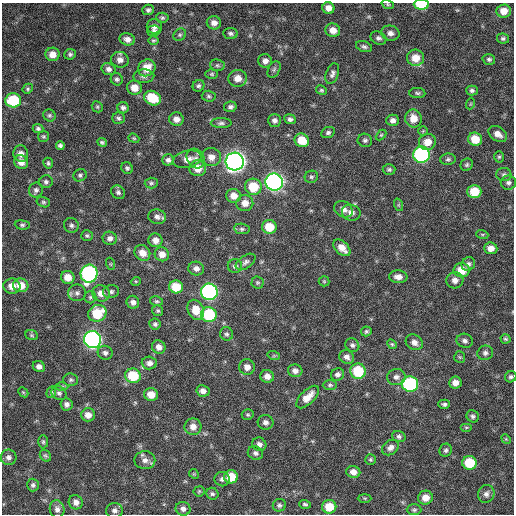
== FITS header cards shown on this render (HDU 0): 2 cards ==
NAXIS1  =                  512 / Axis length
NAXIS2  =                  512 / Axis length

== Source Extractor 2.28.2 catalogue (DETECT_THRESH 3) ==
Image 512 x 512 px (HDU 0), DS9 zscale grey, 1 PNG px = 1 image px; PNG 516 x 516 px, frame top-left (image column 1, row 512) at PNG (2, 3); each listed source drawn as its Kron ellipse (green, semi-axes under 4 px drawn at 4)
Background 359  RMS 20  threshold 58.9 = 3 sigma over >= 5 px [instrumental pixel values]
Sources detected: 214; all 214 listed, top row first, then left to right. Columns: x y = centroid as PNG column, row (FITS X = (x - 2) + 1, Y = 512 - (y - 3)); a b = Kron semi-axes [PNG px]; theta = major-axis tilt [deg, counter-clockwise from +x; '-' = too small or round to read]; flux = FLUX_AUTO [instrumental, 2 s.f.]
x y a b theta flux
388 4 6 4 -19 1800
421 5 7 5 -2 50000
328 8 6 5 - 8700
148 10 6 5 - 3200
504 11 7 6 - 13000
162 18 6 5 - 2300
214 23 7 6 - 7600
154 26 7 7 - 5500
333 30 7 6 - 11000
154 31 6 5 - 3700
231 33 7 5 -7 3300
390 33 9 7 -11 6000
180 35 7 5 43 2400
378 38 8 6 -28 3900
503 38 6 5 - 2500
127 39 8 6 -16 7000
153 40 5 4 - 1800
364 47 8 5 -16 3400
53 54 7 7 - 11000
70 54 6 5 - 2800
415 58 8 8 - 18000
489 59 6 5 - 2900
120 60 9 7 -16 7300
265 61 7 6 - 6400
217 65 7 6 - 2900
147 68 9 8 - 20000
108 69 7 6 - 4900
274 69 9 5 64 3000
212 74 6 5 - 2100
332 74 10 6 70 4500
144 76 10 7 2 4600
238 78 9 8 - 11000
117 79 6 6 - 3000
199 86 6 5 - 2900
134 88 7 7 - 15000
28 89 5 4 - 2000
321 90 5 4 - 2000
472 90 6 5 - 3100
417 93 8 5 -2 2600
209 96 7 5 -4 2600
152 98 9 7 -29 38000
13 100 8 7 - 61000
470 104 5 3 - 1300
97 107 6 5 - 1900
230 107 6 5 - 3600
123 108 6 5 - 3900
49 115 6 5 - 2500
118 118 6 6 - 2900
413 118 9 8 - 16000
176 119 7 6 - 8200
290 119 6 5 - 3800
274 120 6 6 - 4300
393 120 6 5 - 5500
221 123 10 5 0 3600
38 129 5 4 - 2500
423 131 5 4 - 1400
328 132 7 5 25 3000
498 134 10 7 -35 9100
381 135 6 4 44 1600
43 136 5 5 - 2000
134 138 6 4 -21 1700
475 139 7 6 - 23000
302 140 7 6 - 24000
365 140 7 6 - 3300
102 142 5 3 - 2200
427 142 9 8 - 14000
60 146 4 4 - 3200
21 154 8 7 - 7300
421 155 8 8 - 240000
211 157 10 9 - 10000
499 157 5 5 - 2000
196 158 10 8 -54 7400
187 159 14 8 13 11000
448 159 8 5 2 3100
168 160 6 5 - 4100
21 162 7 6 - 10000
235 162 9 9 - 890000
48 163 5 5 - 2100
467 165 6 6 - 2500
127 168 6 5 - 3000
198 168 8 8 - 17000
389 169 6 5 - 2400
80 175 7 6 - 3000
504 175 7 6 - 3200
311 177 7 6 - 2700
46 182 7 6 - 3100
274 182 9 8 - 500000
151 183 6 5 - 2500
508 183 7 7 - 4000
253 187 8 8 - 35000
36 190 7 7 - 3800
118 192 7 6 - 3300
474 192 7 6 - 32000
234 196 7 7 - 11000
43 202 7 5 -15 2400
245 203 8 8 - 11000
399 205 6 4 -71 1800
343 209 10 7 -30 8100
351 213 9 7 -20 7100
157 217 9 7 -9 5500
22 225 7 4 -6 2500
71 225 7 7 - 3700
269 227 7 7 - 28000
242 229 8 5 -9 2900
482 234 6 4 -18 1600
87 236 6 5 - 2300
110 238 7 6 - 5400
155 240 7 6 - 8400
342 248 10 6 -44 13000
491 248 6 6 - 10000
142 253 8 7 - 11000
162 254 7 7 - 9500
246 262 11 6 35 4500
111 264 6 4 -71 1400
468 264 7 6 - 4000
235 266 7 7 - 4500
196 269 8 7 - 6100
461 270 8 7 - 22000
89 274 9 8 - 240000
68 277 7 6 - 15000
398 277 9 6 -4 7200
455 280 8 8 - 7700
136 281 5 3 - 1200
324 281 5 5 - 1700
257 282 6 6 - 2300
21 285 8 7 - 18000
12 286 8 7 - 13000
176 287 7 6 - 31000
111 292 8 6 13 3600
209 292 8 8 - 320000
77 293 9 8 - 5200
101 293 9 8 - 9700
90 297 6 6 - 2600
156 301 6 5 - 2300
133 302 7 6 - 5100
196 310 10 7 -65 20000
158 311 5 5 - 2200
97 313 9 8 - 43000
209 315 8 7 - 74000
155 324 6 5 - 2900
366 331 5 5 - 2300
227 334 7 6 - 3100
32 335 6 5 - 2100
505 339 5 4 - 2100
93 340 8 8 - 430000
465 341 8 7 - 4500
414 342 9 7 -34 7900
392 344 5 4 - 1800
352 345 7 6 - 3800
159 347 7 6 - 6900
105 353 7 7 - 4100
485 353 8 7 - 4200
274 356 6 4 -18 1600
347 357 7 6 - 5600
460 357 6 5 - 2100
149 363 7 6 - 5700
39 366 6 5 - 5700
247 367 8 7 - 7700
295 371 7 6 - 6400
358 371 7 7 - 53000
337 374 7 6 - 4500
133 376 8 7 - 42000
267 376 7 6 - 7800
396 377 9 8 - 6100
511 377 6 5 - 2800
71 380 7 6 - 2900
455 382 6 6 - 8900
410 384 8 7 - 160000
330 385 7 5 0 2600
62 387 6 4 1 2000
203 391 6 5 - 6100
23 392 6 4 -43 1700
51 392 6 4 69 1900
59 393 8 6 -37 3800
151 395 7 6 - 15000
308 397 14 7 44 16000
67 404 6 6 - 4900
444 404 6 4 -1 3000
88 415 7 6 - 8600
248 415 6 5 - 1900
473 416 6 5 - 3200
265 422 8 7 - 5500
193 427 8 8 - 10000
466 427 6 4 0 1500
399 436 7 5 -19 3400
506 439 5 4 - 1400
43 442 7 5 -89 2400
259 444 7 6 - 5200
390 448 9 7 37 5800
446 450 6 6 - 3100
255 453 8 6 -29 4300
45 456 6 5 - 2300
8 457 8 7 - 5200
145 460 10 9 - 7700
370 460 5 5 - 2000
469 463 7 7 - 41000
353 472 7 6 - 8200
194 474 5 4 - 1300
231 477 7 6 - 26000
222 479 7 7 - 4300
33 485 6 6 - 3100
199 491 5 5 - 1800
212 494 6 5 - 2800
486 494 9 8 - 5800
365 498 7 3 0 1600
425 498 7 7 - 12000
76 502 7 7 - 6500
305 504 6 4 -18 2200
279 505 7 6 - 3000
329 507 7 7 - 25000
57 509 9 7 -80 5300
183 509 7 7 - 5600
114 510 8 7 - 5300
414 510 7 5 1 2500
At the frame edge (FLAGS 8, measured only in part): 2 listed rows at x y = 388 4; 421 5